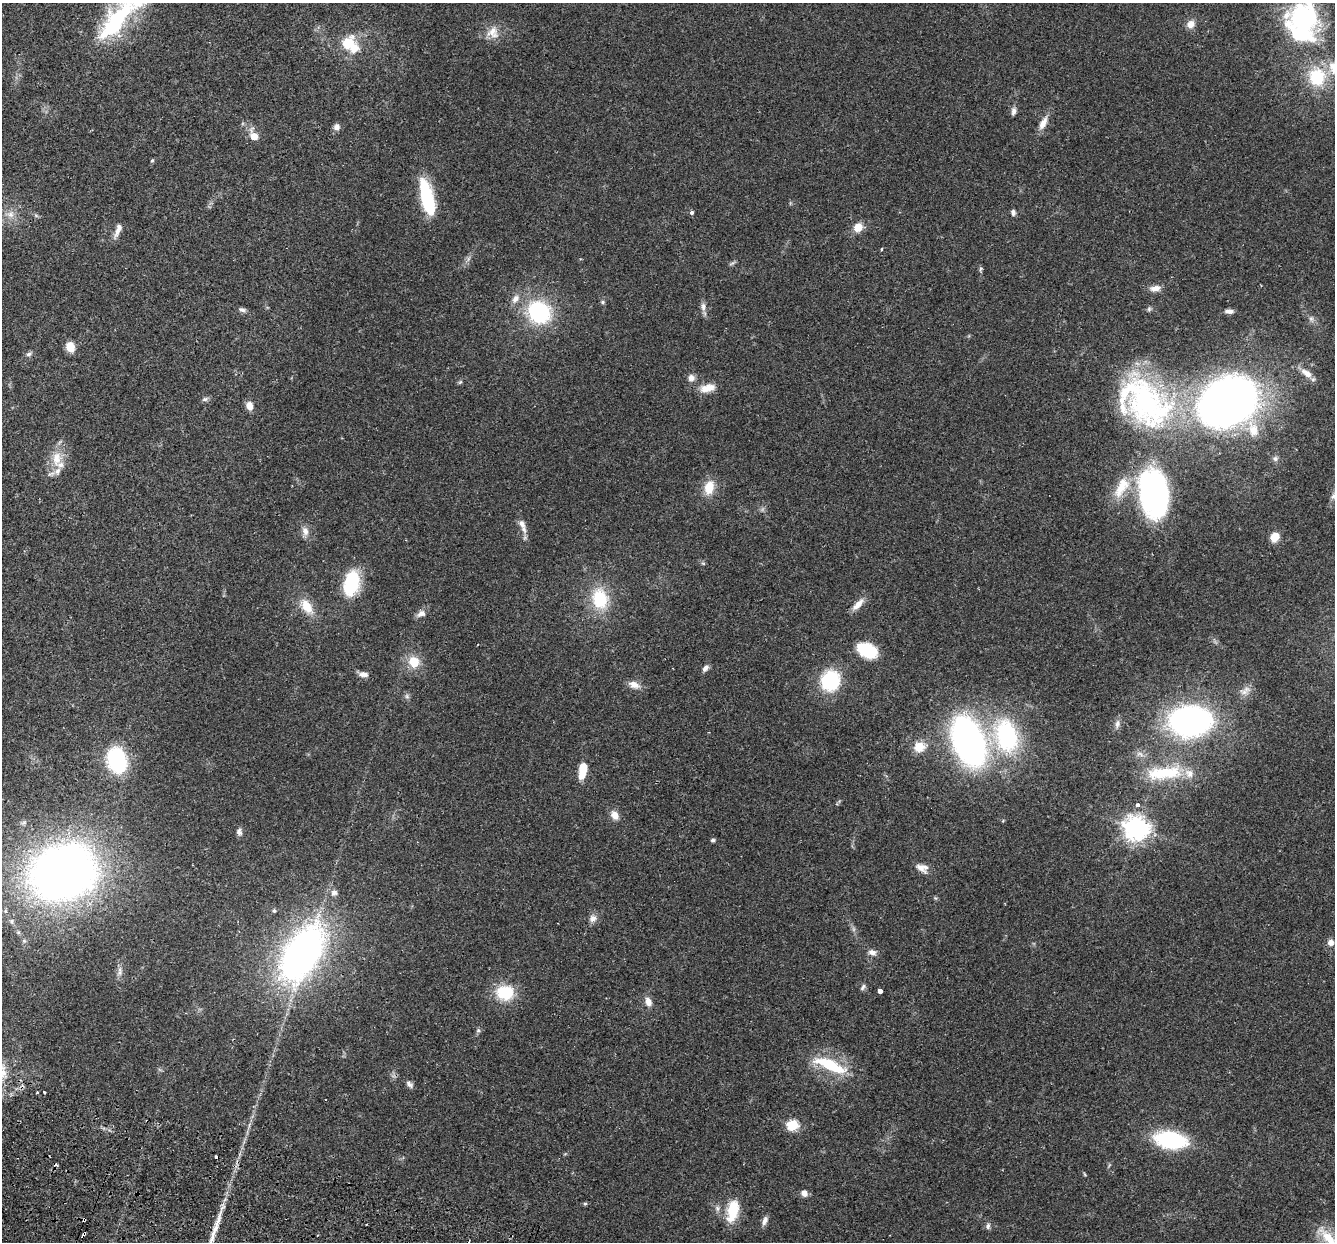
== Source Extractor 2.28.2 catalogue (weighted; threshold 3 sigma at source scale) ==
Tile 7 of 4 x 4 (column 3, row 2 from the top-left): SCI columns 2690-4022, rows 2670-3909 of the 5382 x 5466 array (HDU 1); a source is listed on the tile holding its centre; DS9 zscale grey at full resolution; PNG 1337 x 1244 px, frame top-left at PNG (2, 3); no overlay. Shown black and unused: <1% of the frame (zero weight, under 2 of 3 exposures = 3% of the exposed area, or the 3 px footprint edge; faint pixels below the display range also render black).
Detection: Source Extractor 2.28.2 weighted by HDU 2 'WHT'; one run over the whole footprint, this tile lists its part. Background 0.0527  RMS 0.0068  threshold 0.0305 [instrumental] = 3 sigma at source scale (4.5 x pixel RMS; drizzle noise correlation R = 1.50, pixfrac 1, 0.05/0.05 arcsec/px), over >= 5 px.
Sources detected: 117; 2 too faint to see at this stretch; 1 inside a brighter object's white glare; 3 cosmic-ray / hot-pixel residue — not listed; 4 inside a brighter listed object's ellipse — not listed separately; the other 107 listed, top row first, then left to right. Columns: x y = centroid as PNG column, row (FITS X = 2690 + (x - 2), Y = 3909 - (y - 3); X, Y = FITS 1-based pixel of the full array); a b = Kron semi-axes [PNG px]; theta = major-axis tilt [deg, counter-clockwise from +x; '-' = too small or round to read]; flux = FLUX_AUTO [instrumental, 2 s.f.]
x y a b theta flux
1304 18 42 40 25 93
117 20 55 19 51 68
1191 24 9 8 - 5.4
493 32 18 16 -84 9
347 43 22 16 46 16
1317 77 23 21 -75 31
1014 111 10 6 79 2.6
1043 123 20 8 64 6.2
336 127 8 7 - 3.1
254 136 8 6 -64 11
152 161 5 4 - 0.97
427 198 38 12 -77 43
692 212 4 4 - 2.1
1013 212 8 5 -81 1.9
10 214 12 10 17 5.6
36 215 7 4 -2 1.1
858 227 9 8 - 9.1
118 230 21 6 68 4.5
882 249 4 3 - 0.65
732 263 11 3 30 1.2
981 269 8 4 79 1.1
1155 288 15 8 8 4.5
515 299 12 8 55 4.4
602 302 6 4 -22 1.1
703 307 13 6 -90 3.2
1149 309 7 5 70 1.3
242 310 10 5 -18 2
1229 311 11 5 -3 2.8
539 312 19 17 -39 72
1311 319 10 6 -79 2.3
70 347 10 8 -70 9
29 354 9 5 9 1.8
1306 373 17 9 -35 7.2
691 378 9 9 - 3.4
460 382 7 4 44 0.94
707 388 20 10 13 8.1
205 399 9 5 19 1.7
1144 402 80 53 -44 160
1227 402 45 34 33 540
249 406 10 8 -73 4.8
1253 429 25 14 -70 13
56 458 23 14 84 13
1275 458 8 7 - 2.1
709 487 19 12 76 11
1122 487 35 16 60 20
1154 493 42 25 -81 160
1334 496 13 6 60 2.7
522 524 13 8 -65 4.3
305 531 13 9 -78 4.3
1275 537 8 7 - 10
703 563 6 4 -19 0.85
351 583 26 15 78 38
600 599 20 16 -76 32
858 604 20 7 45 6
307 606 21 12 -55 13
421 614 12 8 26 3.6
867 650 20 13 -25 29
414 662 11 10 - 13
705 668 10 6 51 2.6
363 674 11 6 -7 3.8
830 681 17 16 - 46
634 685 15 9 -19 5.3
1245 691 18 10 28 5.1
407 696 7 6 - 1.5
1191 721 20 14 2 390
1117 724 13 7 75 3
1006 736 30 21 -75 89
968 742 33 18 -70 350
919 747 14 12 8 9.6
1140 754 12 5 -21 2.8
117 760 19 13 -75 81
583 770 15 7 78 16
1164 773 48 16 5 36
1138 805 5 4 - 2.2
615 815 12 9 -60 5.3
1136 829 8 8 - 620
239 832 10 7 -80 2.4
713 840 4 4 - 1.6
922 868 16 10 -24 5.6
63 872 61 48 24 490
334 893 9 8 - 2.9
274 910 6 4 -75 1
593 918 10 9 - 3.5
1331 942 8 7 - 3.6
872 952 10 7 -15 3.5
302 953 52 28 59 310
120 973 9 6 37 2.5
863 987 10 5 55 1.5
880 991 4 3 - 4.8
505 993 16 13 -1 30
648 1002 10 8 -72 4.9
478 1030 7 5 69 1.4
830 1065 46 13 -23 31
409 1084 10 6 -49 2.3
44 1092 3 3 - 2
793 1125 6 5 - 56
1170 1140 25 13 -10 73
216 1157 3 3 - 2.4
1084 1174 6 3 -70 0.65
804 1193 7 6 - 4
585 1204 5 4 - 0.84
717 1208 9 6 -75 2.2
732 1211 26 12 79 20
84 1220 4 3 - 2.1
765 1221 13 6 70 3
988 1226 9 6 81 1.9
1328 1237 38 13 -49 17
Overlapping masked pixels (flux is a lower limit): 1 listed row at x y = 84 1220
Isophote crosses this tile's border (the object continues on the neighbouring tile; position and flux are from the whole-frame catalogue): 4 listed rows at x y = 1304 18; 117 20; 1334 496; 1328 1237